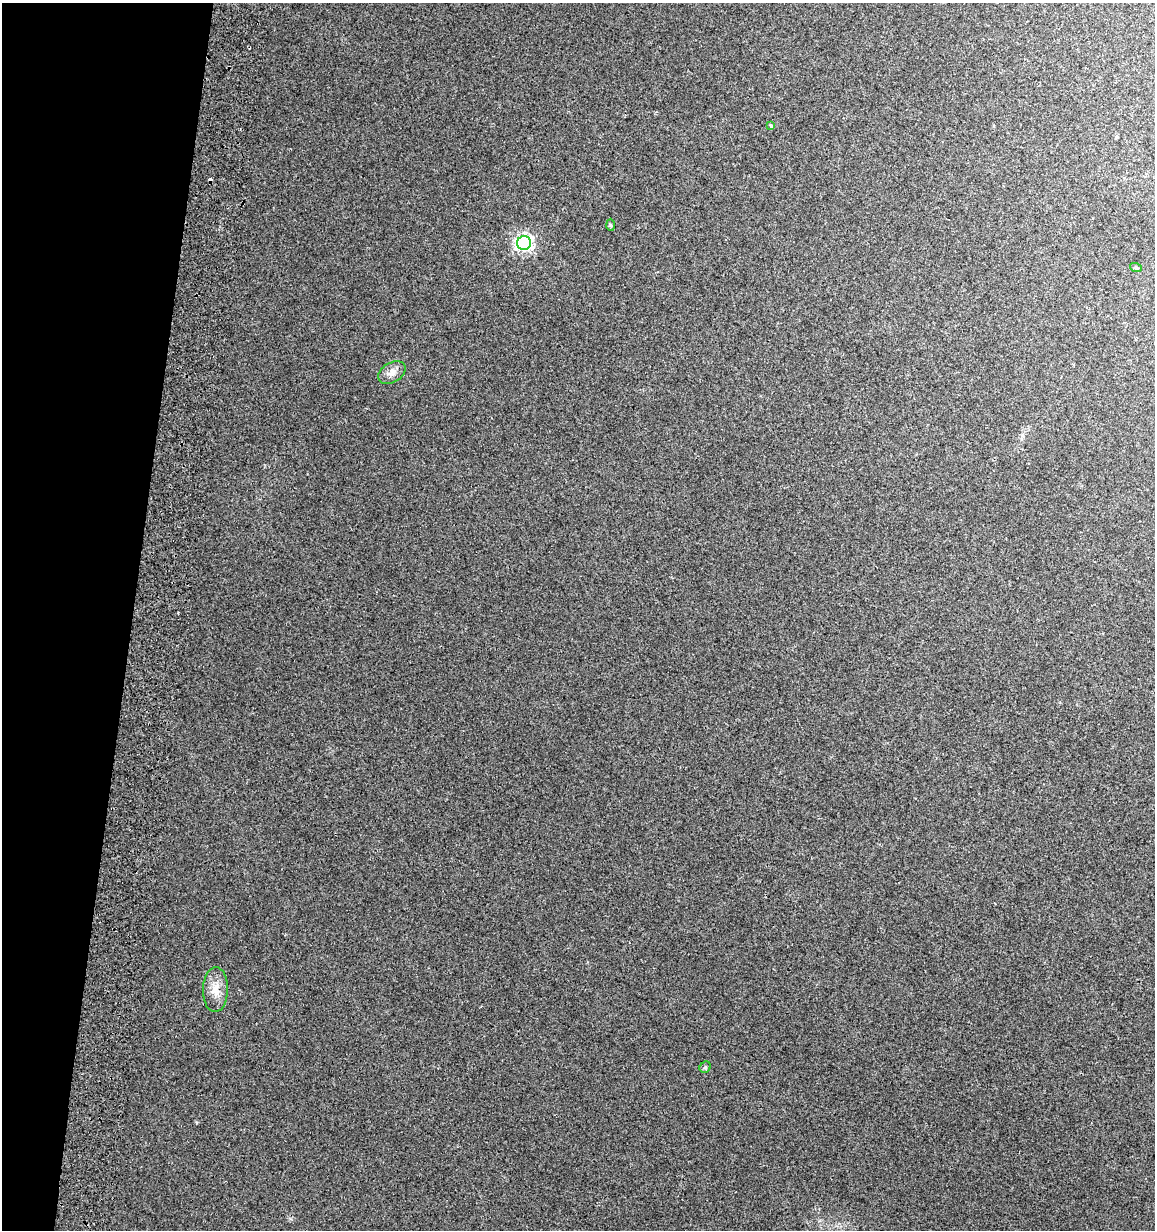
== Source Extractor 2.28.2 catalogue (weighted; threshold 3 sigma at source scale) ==
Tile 9 of 4 x 4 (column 1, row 3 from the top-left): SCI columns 343-1495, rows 1257-2484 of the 5296 x 4961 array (HDU 1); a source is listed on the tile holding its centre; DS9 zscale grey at full resolution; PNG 1157 x 1232 px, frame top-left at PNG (2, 3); each listed source drawn as its Kron ellipse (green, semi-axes under 4 px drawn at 4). Shown black and unused: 11% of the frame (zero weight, under 2 of 3 exposures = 3% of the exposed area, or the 3 px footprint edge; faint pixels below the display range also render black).
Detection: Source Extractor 2.28.2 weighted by HDU 2 'WHT'; one run over the whole footprint, this tile lists its part. Background 0.0201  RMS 0.0076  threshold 0.0343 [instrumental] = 3 sigma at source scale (4.5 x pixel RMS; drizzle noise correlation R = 1.50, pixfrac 1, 0.0396/0.0396 arcsec/px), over >= 5 px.
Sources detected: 8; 1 cosmic-ray / hot-pixel residue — neither listed nor drawn; the other 7 listed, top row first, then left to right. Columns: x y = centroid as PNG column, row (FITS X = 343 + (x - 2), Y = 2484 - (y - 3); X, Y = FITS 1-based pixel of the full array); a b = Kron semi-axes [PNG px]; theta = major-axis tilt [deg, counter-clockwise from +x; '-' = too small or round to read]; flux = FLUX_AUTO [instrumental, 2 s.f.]
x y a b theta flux
771 126 3 3 - 3.1
610 225 6 4 -88 0.92
524 243 7 7 - 240
1136 268 6 4 -18 0.95
392 373 15 10 31 5.4
215 990 22 12 89 10
705 1067 6 5 - 1.2